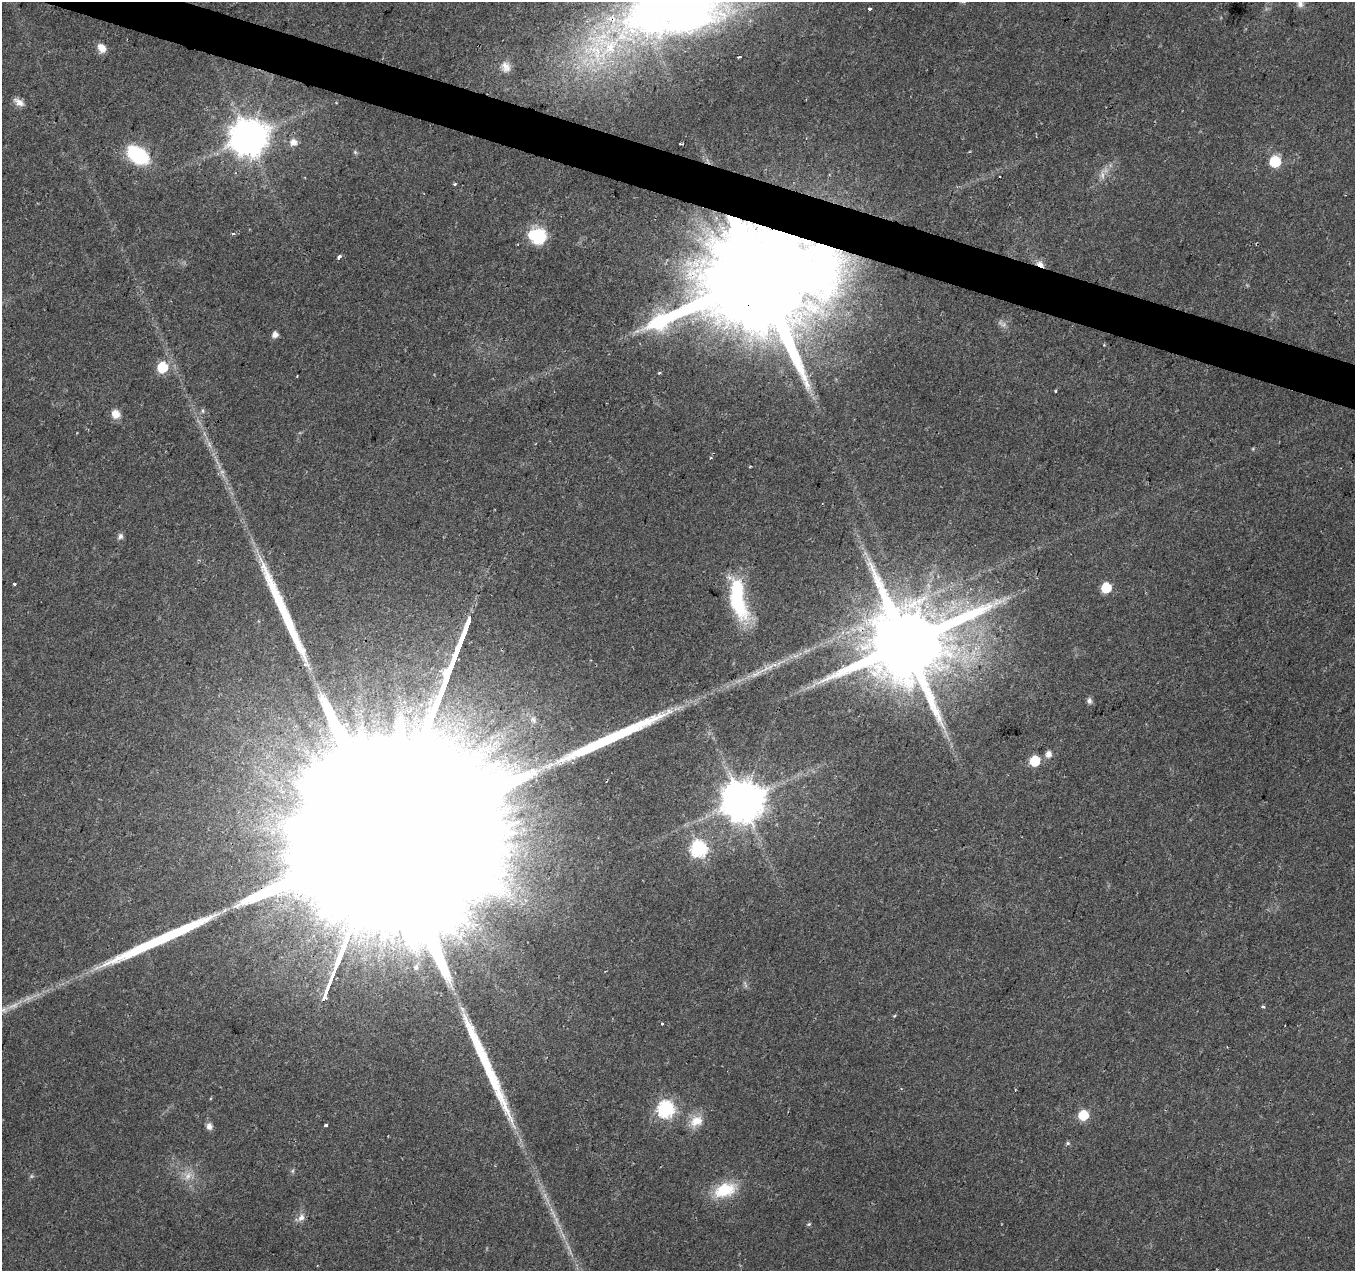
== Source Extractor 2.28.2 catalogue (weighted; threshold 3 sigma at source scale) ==
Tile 11 of 4 x 4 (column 3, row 3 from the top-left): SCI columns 2707-4059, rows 1486-2754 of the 5423 x 5572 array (HDU 1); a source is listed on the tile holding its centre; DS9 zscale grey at full resolution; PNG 1357 x 1273 px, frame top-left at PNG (2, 2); no overlay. Shown black and unused: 3% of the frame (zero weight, under 2 of 3 exposures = <1% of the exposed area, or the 3 px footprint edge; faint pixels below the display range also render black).
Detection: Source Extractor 2.28.2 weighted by HDU 2 'WHT'; one run over the whole footprint, this tile lists its part. Background 0.023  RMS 0.0028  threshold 0.0128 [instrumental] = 3 sigma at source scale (4.5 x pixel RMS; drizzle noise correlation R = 1.50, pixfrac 1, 0.0396/0.0396 arcsec/px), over >= 5 px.
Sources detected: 71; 7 too faint to see at this stretch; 1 inside a brighter object's white glare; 4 cosmic-ray / hot-pixel residue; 4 long thin detections or spike segments (spike, bleed or trail) — not listed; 2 inside a brighter listed object's ellipse — not listed separately; the other 53 listed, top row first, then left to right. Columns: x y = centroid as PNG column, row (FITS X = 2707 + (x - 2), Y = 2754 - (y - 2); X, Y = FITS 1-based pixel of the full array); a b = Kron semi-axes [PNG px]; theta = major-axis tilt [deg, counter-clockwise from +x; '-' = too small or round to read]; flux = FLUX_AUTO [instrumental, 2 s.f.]
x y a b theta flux
1300 4 11 9 -77 1.9
678 8 118 58 13 230
869 9 4 3 - 2.1
102 48 11 8 -52 2.6
505 67 16 13 -69 2.9
19 102 15 8 -34 1.9
248 138 11 11 - 800
293 142 8 8 - 2.1
680 144 3 2 - 0.34
355 152 6 5 - 0.44
137 155 22 14 -33 21
1275 161 6 6 - 22
455 184 3 3 - 1.8
233 233 5 3 - 0.36
537 236 19 16 -19 12
339 257 4 3 - 1.2
1040 264 11 6 -30 2.1
759 277 38 25 61 15000
275 334 5 5 - 1.8
162 367 6 6 - 17
659 373 3 3 - 0.67
297 376 3 2 - 0.29
1056 391 3 2 - 0.36
203 411 6 4 85 0.53
116 414 11 10 - 2.6
120 536 8 7 - 1
14 584 3 3 - 0.73
1106 588 6 6 - 15
737 599 53 16 -72 23
906 643 23 20 48 5400
755 674 16 6 26 2.3
1089 701 7 6 - 1.1
533 720 11 7 -50 1.3
307 752 11 8 -65 2.8
1048 754 7 6 - 1.7
1035 761 6 6 - 15
742 801 11 11 - 1100
395 815 265 35 69 140000
698 849 7 7 - 79
508 856 9 5 -68 1.2
416 967 8 6 65 0.89
1263 1006 4 3 - 0.57
894 1016 5 3 - 0.27
662 1023 3 3 - 0.85
665 1109 7 7 - 81
1083 1115 6 6 - 15
696 1121 19 14 29 4.7
326 1125 3 3 - 1.2
209 1126 7 6 - 1.7
1068 1143 6 5 - 0.5
725 1190 31 17 20 11
301 1218 11 8 63 1.7
809 1224 6 5 - 0.41
Overlapping masked pixels (flux is a lower limit): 5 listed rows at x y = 678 8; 1040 264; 759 277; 906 643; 395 815
Isophote crosses this tile's border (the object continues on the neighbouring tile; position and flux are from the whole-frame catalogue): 3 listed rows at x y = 1300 4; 678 8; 395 815